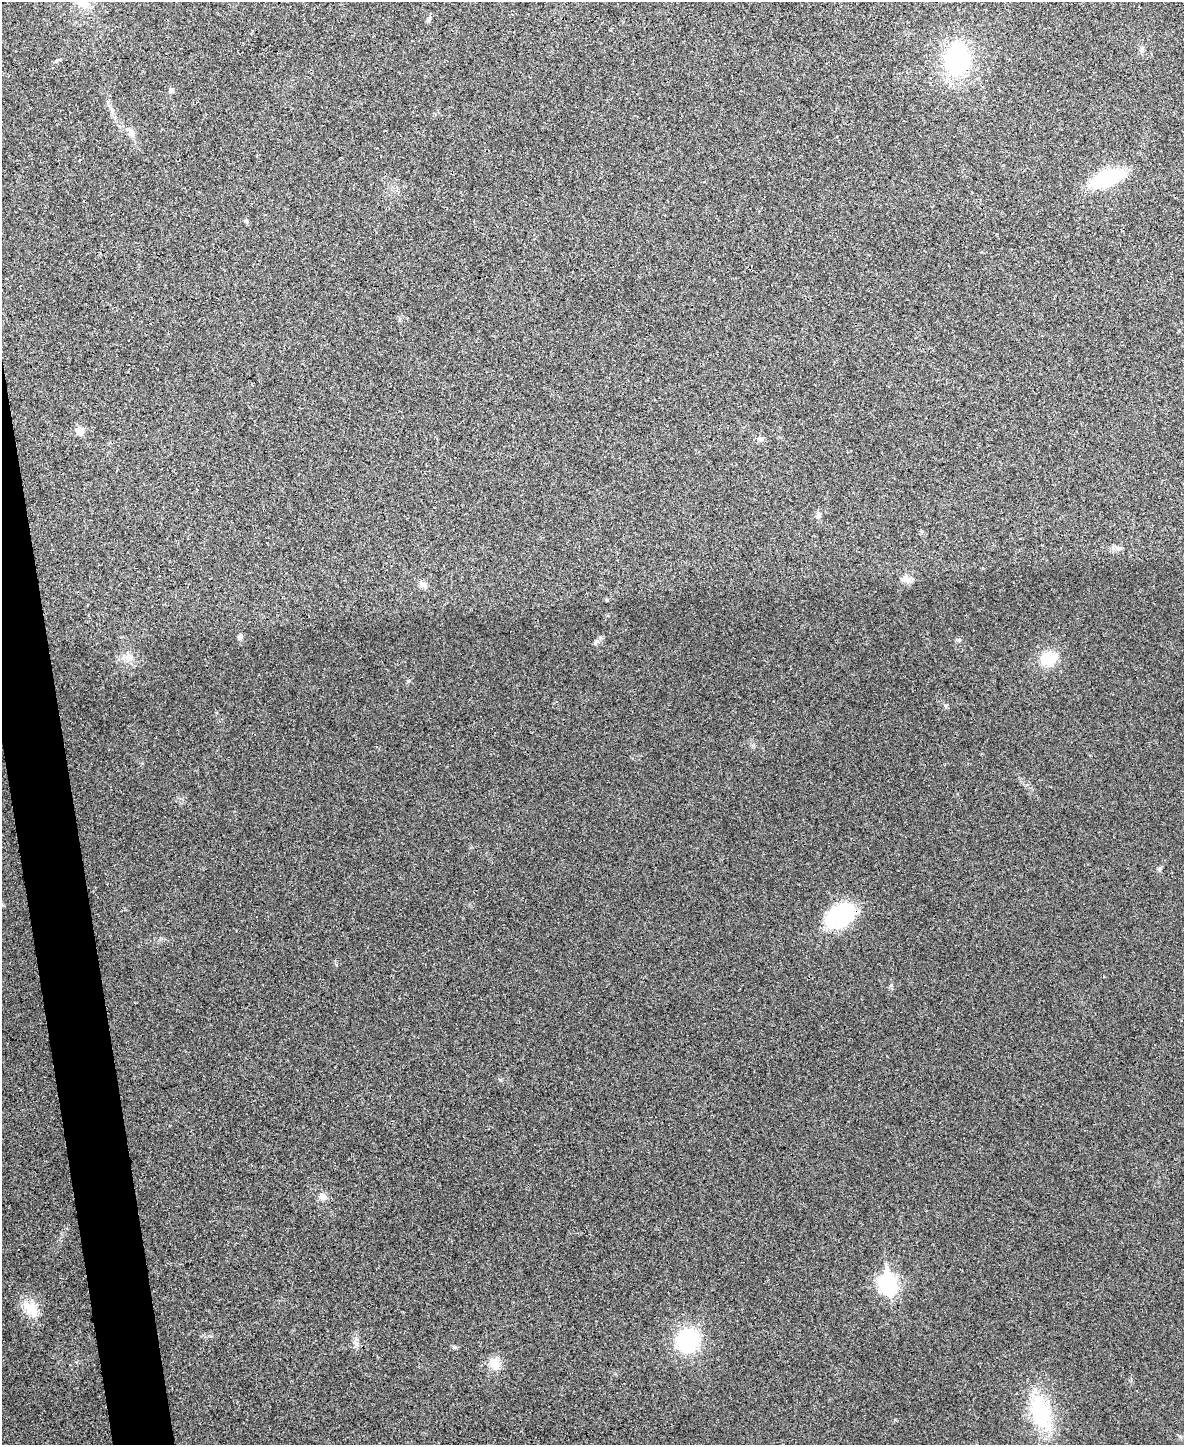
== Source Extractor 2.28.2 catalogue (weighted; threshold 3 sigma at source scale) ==
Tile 7 of 4 x 3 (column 3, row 2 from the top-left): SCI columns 2365-3546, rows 1580-3022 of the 4730 x 4711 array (HDU 1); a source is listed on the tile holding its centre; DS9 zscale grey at full resolution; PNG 1186 x 1447 px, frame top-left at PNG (2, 2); no overlay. Shown black and unused: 3% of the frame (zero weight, under 3 of 4 exposures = <1% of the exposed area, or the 3 px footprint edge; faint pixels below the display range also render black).
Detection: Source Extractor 2.28.2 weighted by HDU 2 'WHT'; one run over the whole footprint, this tile lists its part. Background 0.0241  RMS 0.006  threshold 0.0268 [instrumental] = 3 sigma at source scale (4.5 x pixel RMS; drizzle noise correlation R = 1.50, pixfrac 1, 0.05/0.05 arcsec/px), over >= 5 px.
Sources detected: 26; all 26 listed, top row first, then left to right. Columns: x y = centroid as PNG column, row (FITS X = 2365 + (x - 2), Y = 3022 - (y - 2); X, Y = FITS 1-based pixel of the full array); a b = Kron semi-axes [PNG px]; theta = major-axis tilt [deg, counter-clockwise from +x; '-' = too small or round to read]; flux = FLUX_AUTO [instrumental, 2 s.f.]
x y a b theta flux
428 20 9 4 63 1.3
957 59 33 25 88 63
171 90 6 6 - 1.6
131 132 12 8 -55 3.1
1107 178 27 12 20 54
80 431 10 10 - 4.5
760 439 8 7 - 1.9
818 515 9 6 69 2
921 532 6 4 72 0.66
1118 548 11 5 -10 2
906 579 15 8 -13 3.5
423 584 11 8 -10 2.8
607 600 6 4 -1 0.72
240 637 7 6 - 1.5
130 657 11 6 -30 3
1048 659 14 13 - 16
1159 869 6 5 - 1
840 916 25 17 36 62
323 1197 10 8 -53 3.2
888 1284 9 7 -81 190
30 1308 21 15 -41 11
688 1340 25 22 59 45
356 1343 7 5 -47 1.7
454 1347 6 5 - 1
495 1364 14 13 - 7.3
1041 1412 37 20 -70 45
Unlisted compact peaks at least as high as the median listed source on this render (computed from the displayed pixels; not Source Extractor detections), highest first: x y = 959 640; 595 643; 891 985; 336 965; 500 1080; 945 705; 895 1420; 247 222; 56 61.